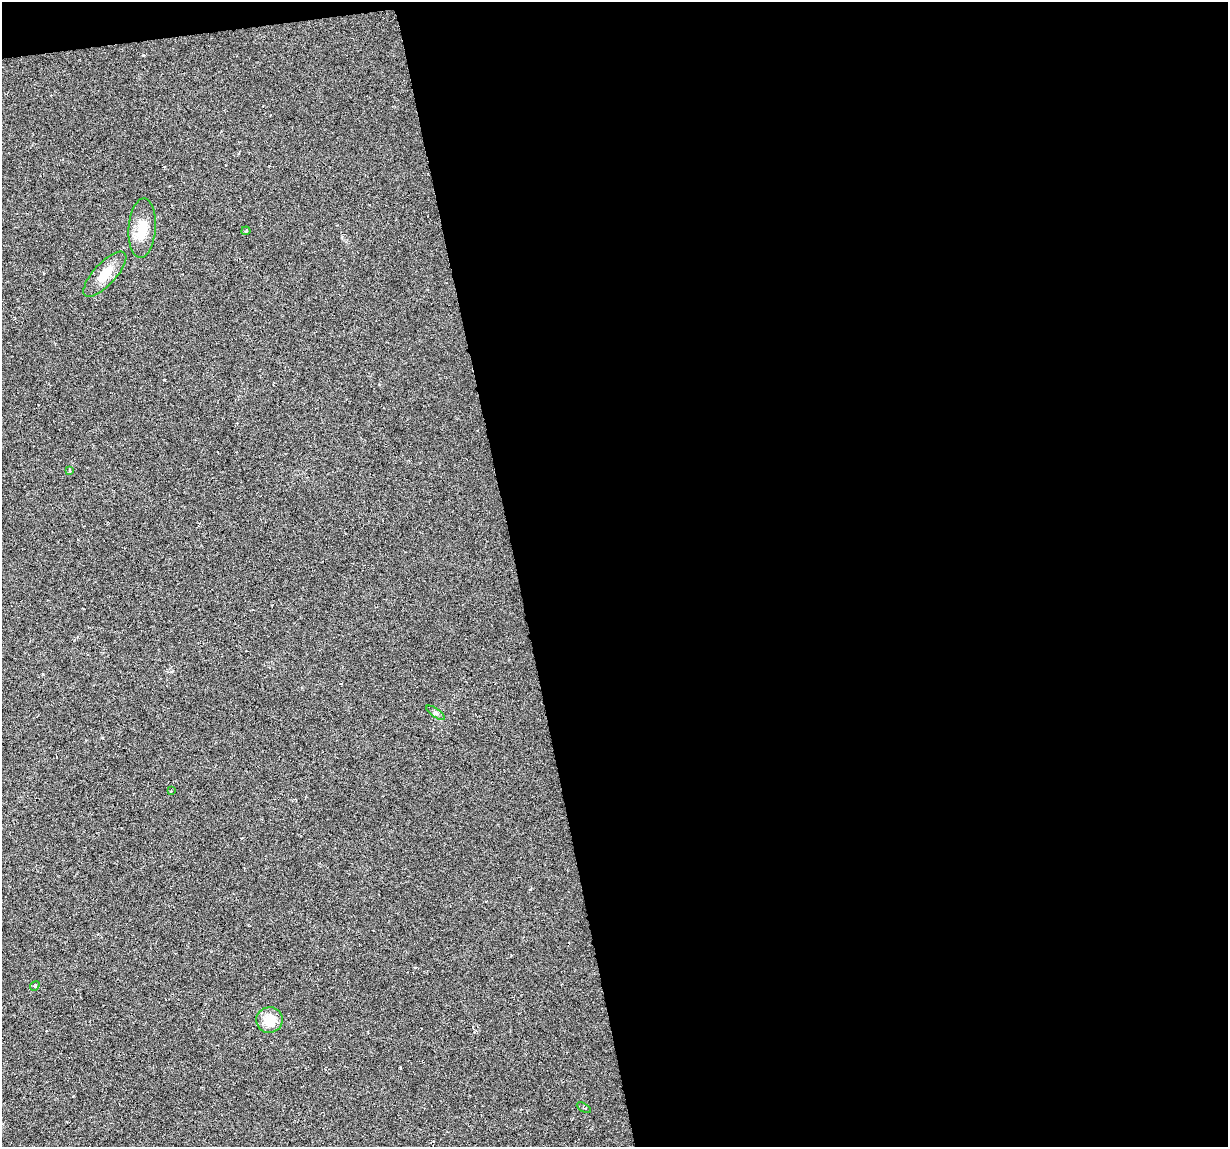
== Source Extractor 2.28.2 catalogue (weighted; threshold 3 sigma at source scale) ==
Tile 4 of 4 x 4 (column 4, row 1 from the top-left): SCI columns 3679-4904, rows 3463-4607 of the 4904 x 4682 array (HDU 1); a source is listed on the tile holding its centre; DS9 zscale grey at full resolution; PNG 1230 x 1149 px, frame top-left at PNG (2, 2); each listed source drawn as its Kron ellipse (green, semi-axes under 4 px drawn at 4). Shown black and unused: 59% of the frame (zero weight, under 3 of 6 exposures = <1% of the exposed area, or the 3 px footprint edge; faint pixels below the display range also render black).
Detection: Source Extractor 2.28.2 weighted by HDU 2 'WHT'; one run over the whole footprint, this tile lists its part. Background -0.0061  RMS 0.0036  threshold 0.0149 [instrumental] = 3 sigma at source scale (4.09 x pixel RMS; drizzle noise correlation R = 1.36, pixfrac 0.8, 0.0396/0.0396 arcsec/px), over >= 5 px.
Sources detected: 9; all 9 listed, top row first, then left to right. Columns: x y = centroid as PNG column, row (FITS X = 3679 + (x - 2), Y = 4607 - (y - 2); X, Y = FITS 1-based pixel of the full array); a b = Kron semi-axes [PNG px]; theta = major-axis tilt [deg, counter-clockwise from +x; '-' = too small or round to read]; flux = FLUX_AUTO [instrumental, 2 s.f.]
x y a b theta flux
142 228 30 13 86 6.6
246 231 5 3 - 0.39
105 274 29 11 47 5.8
69 470 4 2 - 0.28
435 713 11 2 -35 0.59
171 791 4 2 - 0.24
35 986 5 4 - 0.5
269 1020 13 13 - 6.4
584 1108 8 3 -30 0.44